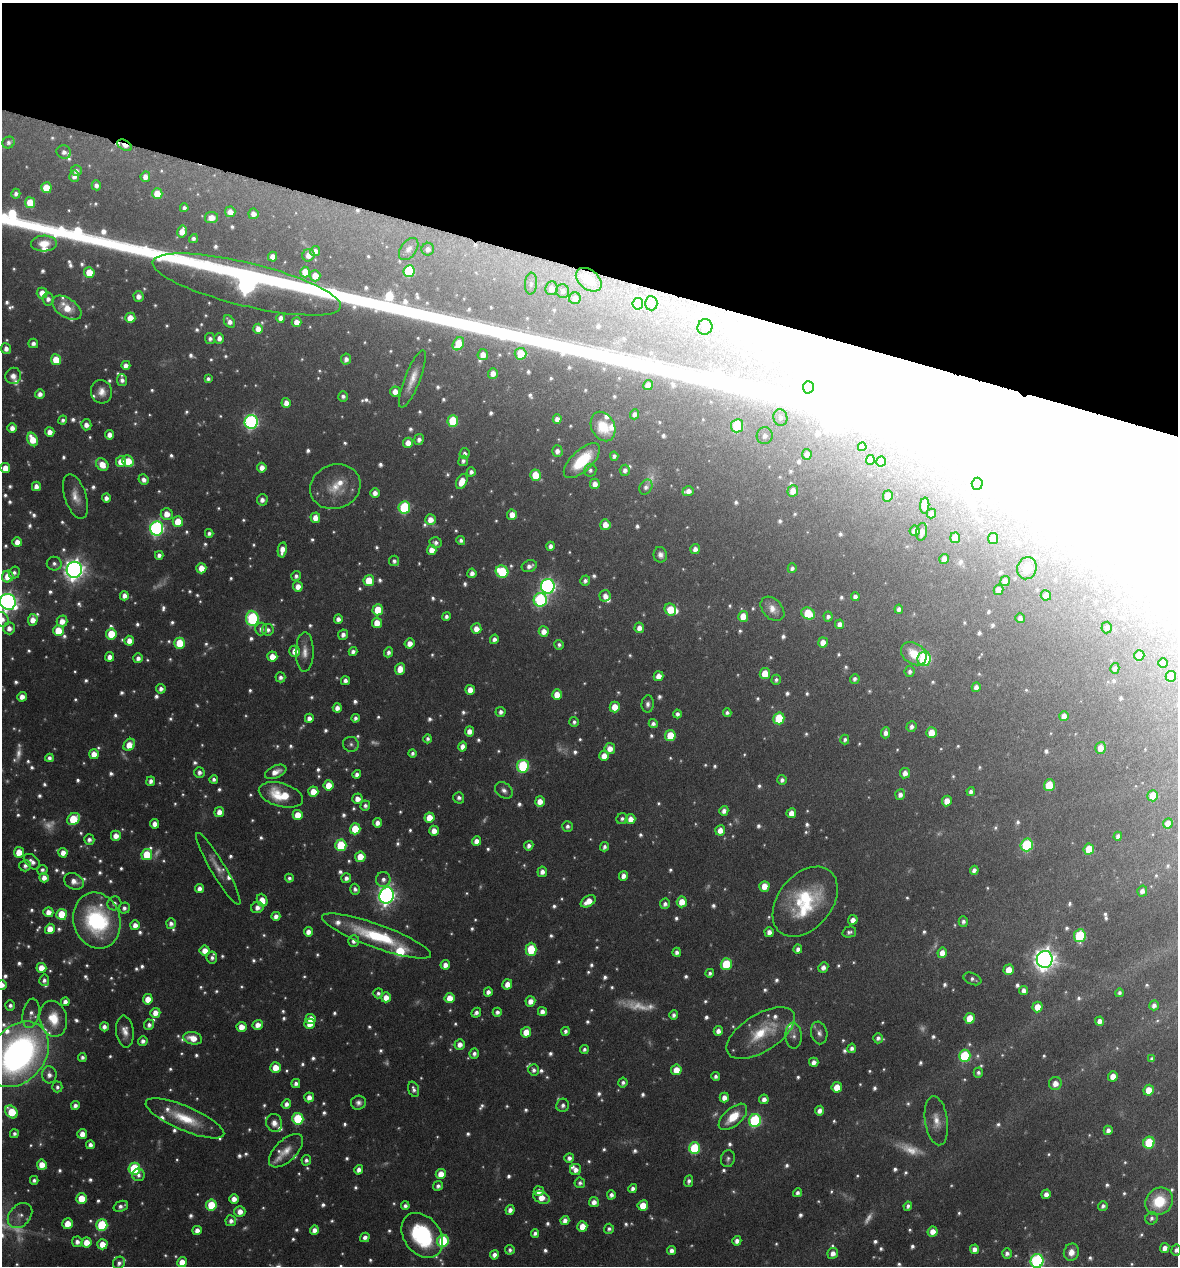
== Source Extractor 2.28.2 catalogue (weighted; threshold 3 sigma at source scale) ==
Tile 2 of 4 x 4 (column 2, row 1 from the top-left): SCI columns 1301-2476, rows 3795-5058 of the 5073 x 5061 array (HDU 1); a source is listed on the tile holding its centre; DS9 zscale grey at full resolution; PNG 1180 x 1268 px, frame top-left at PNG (2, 3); each listed source drawn as its Kron ellipse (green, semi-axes under 4 px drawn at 4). Shown black and unused: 21% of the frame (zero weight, under 4 of 8 exposures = <1% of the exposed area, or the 3 px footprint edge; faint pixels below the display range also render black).
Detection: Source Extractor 2.28.2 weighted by HDU 2 'WHT'; one run over the whole footprint, this tile lists its part. Background 0.0822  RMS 0.0036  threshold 0.0149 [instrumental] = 3 sigma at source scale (4.09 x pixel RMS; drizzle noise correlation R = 1.36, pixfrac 0.8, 0.05/0.05 arcsec/px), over >= 5 px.
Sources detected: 1158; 138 too faint to see at this stretch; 18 inside a brighter object's white glare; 2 cosmic-ray / hot-pixel residue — neither listed nor drawn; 37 inside a brighter listed object's ellipse — not listed separately; of the other 963, all 500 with FLUX_AUTO >= 1.19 (the completeness limit of this list) listed and drawn (463 fainter detections not listed), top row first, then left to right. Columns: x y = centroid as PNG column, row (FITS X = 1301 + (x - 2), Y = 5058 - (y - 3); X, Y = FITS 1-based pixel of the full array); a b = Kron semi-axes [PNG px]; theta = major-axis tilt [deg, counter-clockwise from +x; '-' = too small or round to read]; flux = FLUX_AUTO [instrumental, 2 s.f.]
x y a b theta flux
8 142 6 5 - 1.2
125 145 8 5 -29 3.8
64 152 7 6 - 1.7
76 171 5 5 - 1.8
74 176 6 5 - 2.2
145 177 5 5 - 3
96 185 5 4 - 1.8
46 188 5 5 - 8.7
16 194 5 4 - 1.5
157 194 5 5 - 7.8
30 203 5 5 - 10
184 208 4 4 - 1.2
230 212 5 5 - 3.4
253 214 5 5 - 2.6
211 218 6 5 - 3.7
182 232 6 5 - 4.8
193 239 4 4 - 1.3
44 243 13 8 2 5.1
409 249 12 7 54 1.8
428 249 6 6 - 1.7
315 251 5 4 - 2.2
308 255 6 6 - 3.1
273 257 5 4 - 2.9
409 271 6 5 - 25
89 272 5 5 - 8.3
305 272 5 5 - 6.3
315 276 5 5 - 5.4
589 280 14 9 -38 6.2
247 284 97 21 -14 320
531 284 11 6 85 1.4
552 288 7 6 - 2.4
563 291 7 6 - 1.3
42 293 5 5 - 4.2
138 296 5 5 - 2.4
575 298 6 5 - 2.2
48 299 6 5 - 2.1
651 303 7 6 - 1.7
638 304 6 5 - 9.4
67 308 16 9 -34 7.8
130 318 5 5 - 5.7
281 318 4 4 - 2.3
229 322 7 5 -57 2.2
297 322 5 5 - 3.6
705 327 8 7 - 1.5
258 329 5 5 - 3.2
219 338 5 5 - 2.1
210 339 5 5 - 1.5
33 343 5 5 - 1.8
458 344 7 5 59 11
6 349 5 5 - 2.3
521 354 6 6 - 11
483 355 5 5 - 3.7
346 359 5 5 - 1.9
56 360 5 5 - 9.1
126 365 4 4 - 2.3
493 373 5 5 - 3.3
13 376 8 7 - 2.4
208 379 4 4 - 1.3
412 379 30 7 69 5.3
122 380 6 5 - 1.7
648 385 5 4 - 3.4
808 387 6 5 - 1.3
395 391 5 5 - 3.5
101 392 12 10 -77 3.5
40 394 5 5 - 2.3
343 396 5 5 - 1.4
286 403 5 4 - 3.2
634 414 5 4 - 1.7
780 417 8 7 - 1.5
557 419 4 4 - 2.3
63 420 4 4 - 1.3
453 421 6 5 - 17
251 422 7 6 - 88
86 425 5 5 - 2.6
603 426 15 11 -64 10
737 426 6 6 - 23
12 428 5 4 - 2.6
50 432 5 4 - 3.2
110 435 5 4 - 2.8
765 436 8 8 - 2.2
32 439 7 5 -63 8.2
419 440 5 5 - 1.7
408 443 5 5 - 4
862 447 4 4 - 1.5
557 451 6 5 - 2.3
465 454 5 5 - 1.4
807 454 5 5 - 2.1
614 456 4 4 - 1.2
870 460 5 4 - 2.8
128 461 6 5 - 9.7
463 461 5 5 - 1.3
582 461 23 10 44 18
881 461 5 4 - 4
121 462 5 5 - 4.5
102 465 7 5 -50 5.7
5 468 5 5 - 5
262 468 5 4 - 3.1
590 470 6 6 - 1.2
625 470 5 5 - 1.8
471 472 4 4 - 1.4
535 475 5 5 - 10
143 480 5 4 - 2
462 481 8 5 65 6.4
595 484 5 5 - 3
977 484 6 5 - 10
36 486 4 4 - 2.4
335 487 26 22 22 9.3
646 487 8 6 60 1.5
688 491 6 4 18 2.6
793 491 6 5 - 4.2
375 493 4 4 - 2.4
76 496 23 10 -72 4.9
888 496 5 5 - 5.8
106 498 4 4 - 2.1
262 500 5 5 - 2.1
925 506 8 4 86 3.1
404 507 6 6 - 33
167 514 6 6 - 4.9
931 514 5 4 - 1.4
512 515 5 5 - 4.9
315 518 5 5 - 4.2
430 520 5 5 - 3.9
178 522 5 5 - 11
605 525 5 5 - 4.3
157 528 7 6 - 96
914 531 5 5 - 2.3
922 532 9 5 81 2.6
209 533 4 4 - 1.4
955 538 5 5 - 5.5
993 539 5 5 - 5.3
461 540 4 4 - 1.4
17 542 5 5 - 3.9
436 543 6 5 - 1.6
551 546 4 4 - 2
695 549 5 5 - 2.3
282 550 7 4 80 4.2
432 550 5 5 - 4.1
159 555 4 4 - 1.8
660 555 8 7 - 1.9
944 559 5 4 - 3.5
394 561 5 5 - 1.3
54 564 7 7 - 1.4
529 566 8 5 19 2.2
201 568 5 5 - 5.2
792 568 5 4 - 1.2
1027 568 11 9 76 5.2
74 570 8 7 - 290
502 572 6 6 - 23
14 573 6 5 - 1.3
472 573 5 4 - 2.2
296 576 5 4 - 1.4
8 577 6 5 - 6.3
369 581 5 5 - 11
585 581 5 5 - 1.5
1005 581 5 4 - 3.1
298 586 5 5 - 3.6
548 586 7 7 - 120
998 590 5 5 - 2.7
1046 595 5 5 - 2.5
124 596 5 4 - 2.6
605 596 6 5 - 2.4
855 597 4 4 - 1.7
540 600 7 6 - 51
8 602 8 7 - 190
670 609 6 5 - 11
772 609 14 9 -47 3.6
899 609 4 4 - 1.7
378 610 5 5 - 10
808 613 7 5 -32 14
446 616 4 4 - 1.4
743 616 5 5 - 6.7
828 616 5 4 - 1.3
252 618 7 6 - 51
1020 618 5 5 - 1.5
2 619 8 6 -50 2.7
338 619 4 4 - 2.1
33 620 6 5 - 4.1
62 621 6 5 - 3.9
377 623 5 5 - 6.1
839 624 5 4 - 2.2
1107 627 6 5 - 1.3
9 628 6 6 - 2.7
639 628 5 5 - 2.9
261 629 6 6 - 1.9
476 629 5 5 - 3.8
268 630 6 6 - 1.5
58 631 5 5 - 11
544 631 5 5 - 3.4
111 634 5 5 - 13
343 635 5 5 - 2
494 639 4 4 - 1.8
129 641 5 5 - 3.8
823 642 5 5 - 4.3
180 643 5 5 - 13
410 643 5 5 - 3.4
559 645 5 4 - 1.2
295 651 5 5 - 4.4
305 652 20 9 89 3.7
353 652 4 4 - 1.9
388 652 5 4 - 1.7
914 654 14 10 -35 7.7
1139 655 5 5 - 7.6
110 657 5 4 - 2.8
272 657 5 5 - 5.2
138 658 5 4 - 2.1
924 659 7 6 - 30
1163 663 5 4 - 3.1
1115 668 5 4 - 1.4
400 669 6 5 - 5.6
910 671 5 5 - 1.3
765 674 5 5 - 8.4
658 676 5 5 - 4
1171 676 5 5 - 4
280 677 5 5 - 1.7
855 679 5 5 - 1.3
776 680 5 4 - 1.2
345 681 4 4 - 1.9
976 687 5 4 - 2.3
161 689 5 4 - 1.9
470 690 5 5 - 4.1
557 695 5 5 - 6
22 697 5 4 - 3.2
648 704 8 6 85 1.5
615 707 5 5 - 6.7
337 708 5 4 - 2.6
501 712 5 5 - 1.6
727 713 4 4 - 1.4
677 714 4 4 - 1.5
1064 716 5 4 - 2.9
309 718 4 4 - 2.2
355 718 4 4 - 1.4
779 718 6 5 - 17
574 722 5 5 - 1.2
653 724 4 4 - 1.6
911 727 5 5 - 1.7
469 731 5 4 - 3.3
886 733 5 4 - 2.2
931 733 5 5 - 6.5
670 736 5 5 - 12
428 739 4 4 - 1.3
845 739 5 4 - 1.2
351 744 8 7 - 1.3
129 745 6 5 - 6.2
462 747 5 4 - 3
610 748 5 5 - 3.7
1101 748 6 5 - 3.9
413 753 4 4 - 1.3
94 754 5 5 - 4.7
604 756 5 5 - 4.6
49 758 4 4 - 1.6
523 766 6 6 - 38
199 772 5 5 - 1.8
276 772 11 6 23 3.7
905 773 5 5 - 2.7
357 774 4 4 - 1.8
214 779 4 4 - 1.4
782 780 5 4 - 1.5
151 781 5 4 - 2
329 785 5 5 - 7.5
1049 785 5 5 - 13
504 790 10 7 -39 1.8
313 792 5 5 - 6.8
971 792 4 4 - 1.5
281 795 23 11 -16 16
900 795 5 5 - 2.1
1153 796 5 5 - 8
459 798 6 5 - 1.6
357 799 5 5 - 3.3
540 801 5 5 - 4.5
947 801 5 5 - 4.7
365 806 5 5 - 1.4
724 811 5 4 - 2.2
219 812 5 5 - 3.6
791 813 5 5 - 4.2
298 815 5 5 - 6.5
429 818 5 5 - 7
73 819 7 5 39 17
622 819 6 5 - 1.2
631 819 5 5 - 3.7
377 823 4 4 - 2.4
1168 823 5 5 - 3.8
155 824 5 4 - 3.1
567 826 5 5 - 1.4
355 829 5 5 - 12
720 830 5 5 - 4.3
434 831 5 5 - 3.7
116 836 5 5 - 3.6
1118 836 4 4 - 1.6
89 840 5 5 - 1.8
477 841 5 4 - 2.9
341 845 6 5 - 20
1027 845 6 6 - 33
529 846 5 4 - 1.9
604 847 5 4 - 1.5
1089 849 5 5 - 9
19 852 5 5 - 6.5
63 853 5 4 - 3.3
147 855 5 5 - 14
360 857 5 5 - 6.9
32 862 9 6 -41 2.4
25 866 6 5 - 1.6
218 869 41 7 -59 4.6
42 870 5 5 - 1.2
974 870 4 4 - 2.1
542 872 5 5 - 2.5
623 876 5 4 - 2.6
44 878 5 4 - 3
289 878 4 4 - 1.2
346 878 5 5 - 1.9
383 879 7 7 - 1.9
74 881 10 8 -24 3
764 886 5 5 - 5.7
199 888 4 4 - 2.5
355 889 5 5 - 1.4
1142 891 5 5 - 2.1
387 896 8 7 - 180
262 900 6 5 - 4.4
588 901 8 5 32 5.3
682 902 5 5 - 6.1
805 902 39 26 51 32
114 903 7 6 - 1.5
665 904 5 5 - 1.6
257 907 6 5 - 2.3
124 908 5 5 - 1.6
48 912 5 5 - 3.7
62 914 5 5 - 13
276 916 4 4 - 2.4
97 920 28 23 -74 45
853 920 5 4 - 2.9
963 921 5 4 - 1.3
171 923 5 5 - 1.8
135 925 5 5 - 3
50 929 5 5 - 5.3
308 932 5 4 - 2.9
769 932 5 4 - 2.8
849 932 7 5 14 1.2
377 936 58 12 -20 29
1080 936 6 5 - 26
354 941 6 5 - 2.2
531 949 7 5 -90 15
798 949 4 4 - 2
205 951 5 5 - 3.9
677 952 4 4 - 1.8
942 953 5 4 - 4.1
212 958 6 5 - 1.6
1045 959 8 8 - 320
726 964 6 5 - 19
445 965 5 4 - 2.9
823 967 5 4 - 2.2
41 968 5 5 - 5.7
1009 970 5 5 - 5.8
710 973 4 4 - 1.2
972 979 9 5 -23 1.3
44 980 5 5 - 1.4
507 984 5 5 - 4
2 985 5 5 - 2.5
1024 990 4 4 - 2.3
488 992 4 4 - 2
378 993 5 5 - 1.2
1119 993 4 4 - 1.2
386 997 5 5 - 4
450 998 5 5 - 5.6
148 999 5 5 - 6.1
530 1001 5 5 - 3.4
65 1002 4 4 - 2.1
10 1005 5 5 - 1.4
1154 1005 5 5 - 1.9
1037 1007 5 5 - 5.3
542 1011 4 4 - 2.4
497 1012 4 4 - 1.5
31 1013 15 8 79 2.8
155 1013 5 5 - 4.1
476 1013 5 4 - 1.8
674 1015 5 4 - 1.5
970 1018 5 5 - 8.4
53 1019 18 13 -77 10
311 1019 5 5 - 5.6
1099 1021 4 4 - 2.5
310 1024 5 5 - 4.5
149 1025 5 5 - 1.8
258 1025 5 5 - 3.1
104 1027 4 4 - 2
241 1027 5 5 - 4.8
125 1031 16 8 -83 3.4
565 1031 4 4 - 1.4
718 1031 5 4 - 2.5
526 1032 5 5 - 6.5
761 1033 38 18 32 16
819 1033 11 8 -79 2
794 1036 13 8 -87 1.7
193 1038 9 6 -12 5.6
878 1038 5 5 - 1.5
143 1041 5 4 - 1.9
460 1044 5 5 - 3
852 1048 5 4 - 1.7
584 1049 4 4 - 1.2
474 1053 5 5 - 1.6
18 1054 36 26 51 180
965 1056 6 6 - 26
82 1057 4 4 - 1.4
1152 1059 4 4 - 1.2
814 1062 4 4 - 2.5
275 1068 5 5 - 6
534 1070 6 5 - 1.5
676 1070 5 5 - 6.2
978 1073 5 4 - 1.3
49 1075 8 7 - 2.4
1113 1076 5 5 - 4.6
716 1077 4 4 - 1.4
296 1083 4 4 - 1.8
623 1083 5 4 - 1.3
1055 1083 6 6 - 3.8
57 1087 5 5 - 1.2
837 1087 5 5 - 6.7
414 1089 8 5 -72 1.5
1149 1090 5 5 - 6.1
309 1097 5 4 - 2.9
724 1098 5 4 - 3.1
764 1099 5 5 - 2.3
358 1103 7 7 - 1.7
286 1104 5 4 - 2.1
75 1105 4 4 - 1.9
563 1105 7 6 - 1.7
820 1111 5 4 - 2.5
11 1112 7 5 -50 14
733 1117 17 9 41 9
185 1118 42 12 -23 15
298 1119 6 5 - 25
755 1120 6 6 - 49
936 1121 25 11 -81 5.3
274 1123 9 8 - 2.8
1108 1130 4 4 - 2
14 1134 4 4 - 1.3
82 1134 5 5 - 4.2
1149 1142 6 5 - 18
90 1145 4 4 - 2
695 1148 6 5 - 26
286 1151 21 11 44 4.8
569 1158 5 5 - 1.9
728 1159 8 7 - 1.2
306 1160 5 4 - 1.3
42 1165 5 5 - 5.9
134 1169 6 5 - 30
359 1170 5 4 - 2.2
576 1170 6 5 - 2.5
441 1174 5 5 - 5.2
138 1175 6 6 - 1.5
34 1180 4 4 - 1.3
689 1181 6 4 83 1.6
580 1183 5 5 - 1.3
438 1186 5 4 - 1.5
633 1189 4 4 - 1.8
539 1191 5 5 - 2.7
797 1193 4 4 - 1.6
1046 1194 5 4 - 2.6
611 1195 4 4 - 1.8
541 1197 8 6 -22 5.1
81 1199 5 5 - 9.9
234 1199 5 4 - 3.2
1159 1201 15 13 46 15
594 1202 5 5 - 2.7
211 1205 5 5 - 15
643 1205 5 5 - 6.9
121 1206 8 5 20 1.8
405 1206 4 4 - 1.5
908 1206 4 4 - 1.3
1103 1206 5 4 - 1.4
510 1210 5 4 - 2.2
240 1211 5 5 - 3.6
20 1215 14 10 47 2.9
1152 1218 6 6 - 1.3
565 1220 4 4 - 2.5
231 1221 5 5 - 1.9
67 1224 5 5 - 6.2
102 1225 6 5 - 26
582 1226 5 5 - 5.6
609 1229 5 5 - 1.3
197 1230 4 4 - 2.8
314 1230 5 4 - 2.6
933 1232 5 5 - 3.8
535 1233 4 4 - 1.4
422 1235 25 18 -53 37
365 1237 5 4 - 1.9
443 1241 6 6 - 25
737 1241 5 4 - 2.3
77 1242 5 5 - 2.3
86 1242 5 5 - 5.4
102 1244 5 5 - 5.5
1165 1248 5 4 - 2.7
974 1249 5 4 - 2.4
510 1250 5 4 - 1.3
671 1250 4 4 - 2.2
1176 1250 5 5 - 1.5
1071 1252 9 7 76 3.9
833 1253 5 5 - 2.8
1007 1253 5 5 - 1.7
494 1255 4 4 - 2.1
1037 1261 7 6 - 72
182 1262 5 5 - 5.2
119 1263 6 5 - 1.6
Overlapping masked pixels (flux is a lower limit): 1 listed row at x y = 125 145
Isophote crosses this tile's border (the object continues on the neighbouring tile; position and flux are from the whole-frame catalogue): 6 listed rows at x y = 8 602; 2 619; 2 985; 18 1054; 1176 1250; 1037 1261